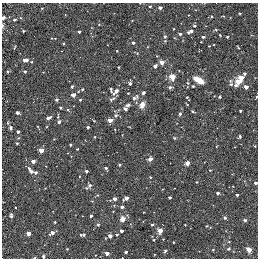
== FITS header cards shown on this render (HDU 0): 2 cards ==
NAXIS1  =                  256
NAXIS2  =                  256

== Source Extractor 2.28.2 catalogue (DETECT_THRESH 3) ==
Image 256 x 256 px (HDU 0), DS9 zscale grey, 1 PNG px = 1 image px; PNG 260 x 260 px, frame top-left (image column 1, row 256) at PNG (2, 3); no overlay
Background -0.00112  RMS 0.018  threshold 0.0535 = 3 sigma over >= 5 px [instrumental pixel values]
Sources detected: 123; all 123 listed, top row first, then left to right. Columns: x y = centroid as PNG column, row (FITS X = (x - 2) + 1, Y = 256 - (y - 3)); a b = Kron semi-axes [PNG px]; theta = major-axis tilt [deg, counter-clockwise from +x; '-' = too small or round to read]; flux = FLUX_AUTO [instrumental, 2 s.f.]
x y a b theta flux
150 6 3 3 - 1.3
42 8 3 2 - 0.8
160 8 4 4 - 2.2
239 13 3 2 - 1
3 18 4 3 - 3
14 20 4 3 - 1.5
2 26 6 3 89 1.9
194 26 4 3 - 1.4
173 29 2 2 - 0.75
216 30 4 3 - 1
23 31 3 2 - 1.1
79 32 3 3 - 2
190 32 6 3 26 3.7
180 34 3 3 - 3.8
220 35 3 2 - 0.78
165 36 4 3 - 1.5
203 37 3 3 - 2.1
227 37 3 2 - 1.2
165 41 4 3 - 1.1
63 43 4 3 - 0.99
133 43 3 3 - 2.4
14 48 4 2 - 0.89
25 60 7 4 8 5.6
161 62 4 4 - 14
155 66 4 3 - 4.3
118 67 3 2 - 0.82
7 71 4 3 - 1.3
25 71 4 3 - 1.5
244 73 4 3 - 1.7
172 77 4 4 - 33
241 78 4 4 - 24
198 80 8 4 -29 26
238 82 5 4 - 25
130 83 5 3 - 2.7
188 83 4 4 - 1.3
231 84 5 4 - 2.2
72 86 3 3 - 1.6
193 86 3 3 - 1.4
170 87 4 4 - 2.5
246 87 3 3 - 10
82 89 4 3 - 1.2
111 89 6 3 -72 1.7
116 91 8 4 44 5.6
143 93 4 3 - 2.8
73 95 4 4 - 4
187 97 3 3 - 1.1
220 97 3 3 - 1.1
257 97 3 2 - 3
135 98 11 5 35 4.3
112 99 9 4 30 2.4
56 100 4 4 - 1.9
80 100 3 2 - 1
128 105 4 3 - 2.6
142 105 6 5 - 9.4
60 108 3 2 - 1.3
125 109 4 3 - 3
192 111 4 3 - 1.1
240 111 3 3 - 1.4
17 113 3 3 - 2.9
180 114 4 3 - 2
116 115 6 5 - 2.4
58 116 7 2 79 1.1
49 118 5 3 - 3.4
110 120 4 3 - 16
59 122 4 4 - 2.3
88 127 3 3 - 2.1
10 128 4 4 - 2.7
18 131 3 3 - 3.1
240 136 4 3 - 2.7
174 138 3 3 - 1.4
17 143 3 3 - 1.2
70 145 3 2 - 1.6
77 149 3 3 - 1.1
41 150 4 4 - 15
150 159 3 3 - 9.8
33 161 3 3 - 6.9
187 163 4 3 - 13
119 165 3 2 - 1.3
106 168 3 3 - 1.8
30 171 10 5 -54 4.4
86 171 3 3 - 2.8
35 172 4 4 - 2.8
150 177 3 2 - 0.9
196 182 3 3 - 0.89
255 183 3 3 - 2.3
89 185 7 6 - 3.8
11 192 2 2 - 0.49
217 193 3 3 - 3.5
97 195 4 4 - 1.1
237 195 3 3 - 2.2
170 197 3 3 - 2.3
126 198 5 4 - 4.1
114 199 3 3 - 5.9
15 207 3 2 - 1.6
122 207 4 4 - 2.6
11 216 5 3 - 2.5
91 216 3 2 - 1.6
225 218 4 4 - 2.1
122 219 6 6 - 6.8
245 220 4 3 - 2.3
55 222 3 3 - 1.1
98 225 4 4 - 1.6
152 225 4 3 - 1.4
185 225 3 2 - 0.67
206 226 3 2 - 0.8
121 231 3 3 - 3.9
160 231 4 4 - 24
52 233 4 3 - 5.7
28 234 3 3 - 9.7
82 235 7 3 4 2
117 235 3 3 - 1.7
110 236 4 4 - 4
154 240 3 3 - 1
173 242 3 2 - 0.77
67 249 3 3 - 0.77
229 249 6 4 34 1.5
213 250 4 4 - 0.89
249 250 4 4 - 22
165 251 4 3 - 2
126 252 3 3 - 1.9
107 253 4 3 - 8.4
43 257 3 3 - 2.7
122 258 2 2 - 0.74
At the frame edge (FLAGS 8, measured only in part): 6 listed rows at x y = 3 18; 2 26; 257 97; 255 183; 43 257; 122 258